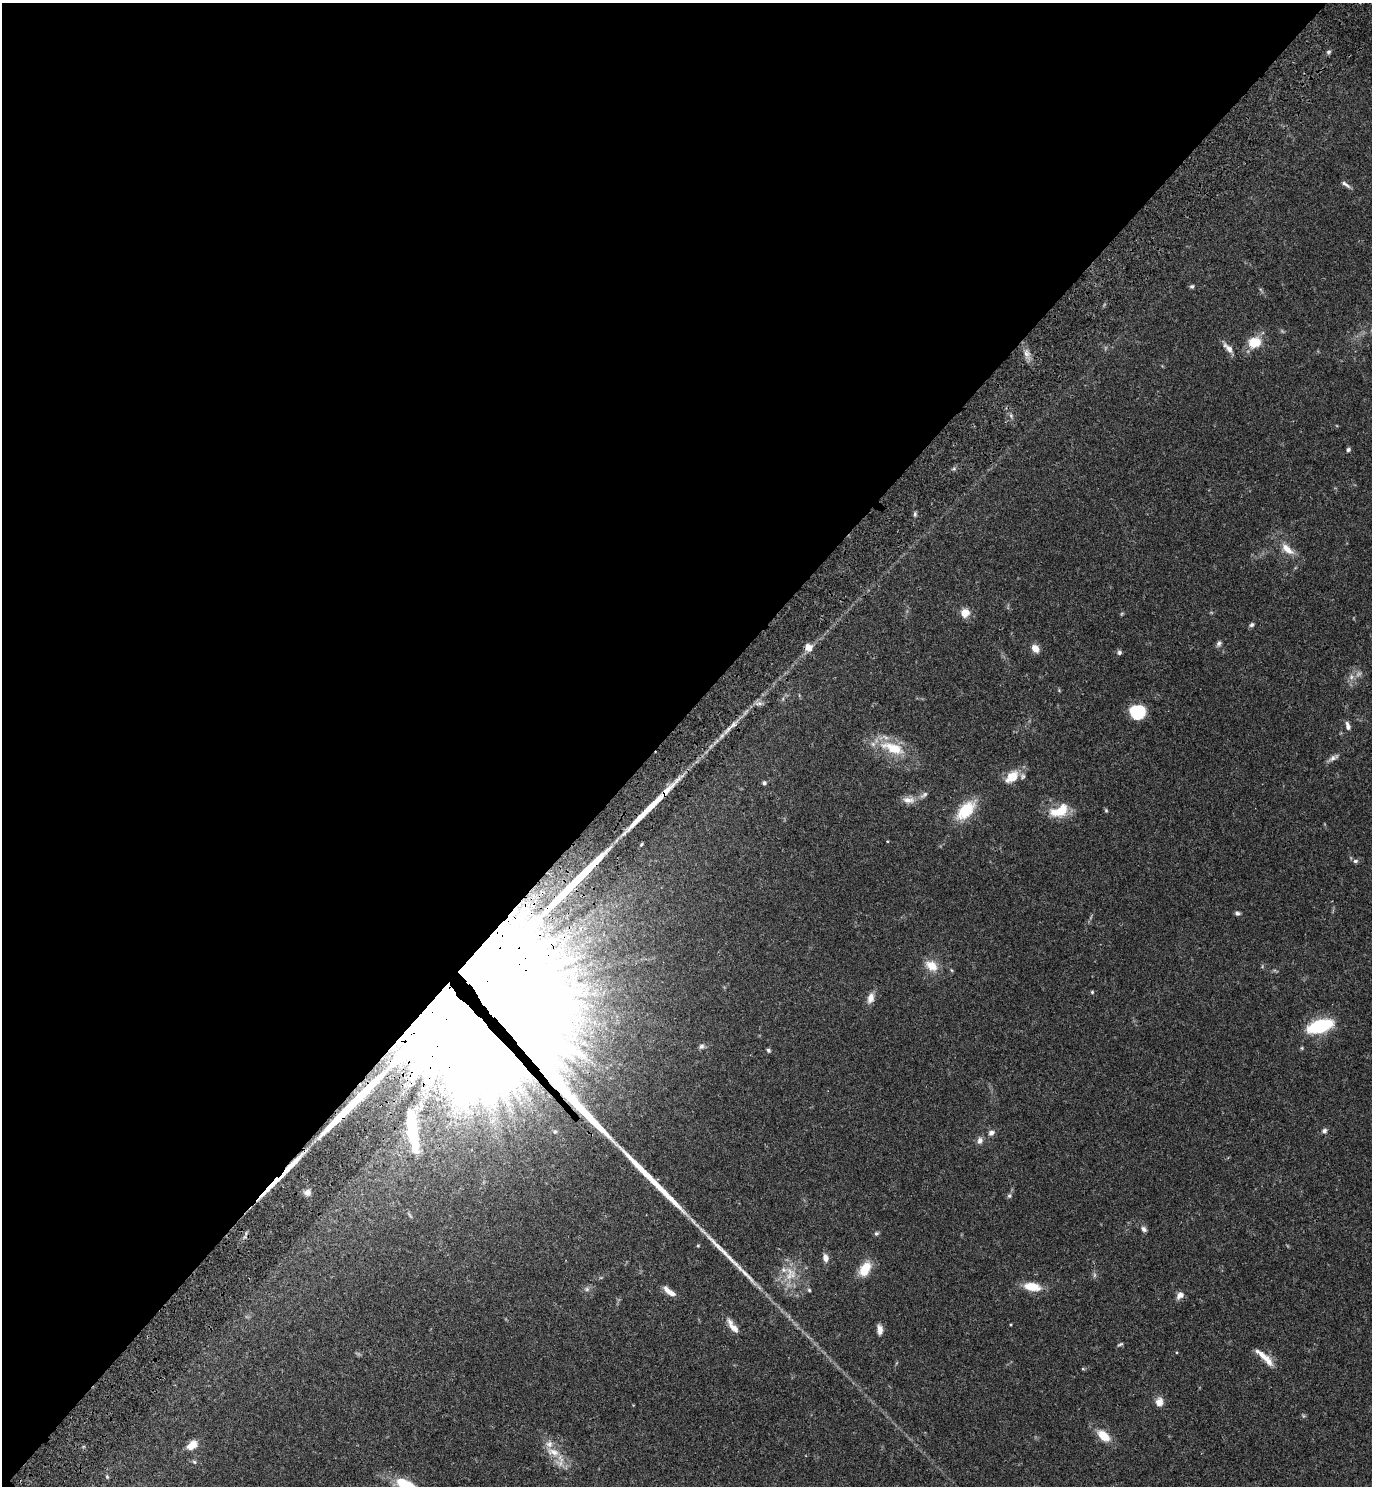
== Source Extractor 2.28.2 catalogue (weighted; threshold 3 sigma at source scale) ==
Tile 5 of 4 x 4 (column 1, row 2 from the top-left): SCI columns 389-1758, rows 3058-4541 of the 6120 x 6120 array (HDU 1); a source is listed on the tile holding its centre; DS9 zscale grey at full resolution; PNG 1374 x 1488 px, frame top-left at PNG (2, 3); no overlay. Shown black and unused: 48% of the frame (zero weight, under 3 of 4 exposures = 6% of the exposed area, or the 3 px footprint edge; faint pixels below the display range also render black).
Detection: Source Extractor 2.28.2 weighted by HDU 2 'WHT'; one run over the whole footprint, this tile lists its part. Background 0.0581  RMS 0.0031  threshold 0.0138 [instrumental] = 3 sigma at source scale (4.5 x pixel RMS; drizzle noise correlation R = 1.50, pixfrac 1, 0.05/0.05 arcsec/px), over >= 5 px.
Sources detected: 90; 2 too faint to see at this stretch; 2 inside a brighter object's white glare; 5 long thin detections or spike segments (spike, bleed or trail) — not listed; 6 inside a brighter listed object's ellipse — not listed separately; the other 75 listed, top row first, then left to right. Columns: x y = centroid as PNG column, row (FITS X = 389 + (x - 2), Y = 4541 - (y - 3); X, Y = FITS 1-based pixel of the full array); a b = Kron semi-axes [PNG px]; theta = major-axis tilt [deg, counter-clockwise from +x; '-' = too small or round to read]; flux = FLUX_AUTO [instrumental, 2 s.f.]
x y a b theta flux
1328 52 6 5 - 0.61
1346 184 13 4 -38 1
1192 286 6 5 - 0.55
1255 342 13 10 14 7.3
1228 348 17 7 -47 2
1026 353 10 8 -86 1.8
1011 416 6 5 - 0.62
1348 450 5 4 - 0.67
915 514 7 5 -83 0.57
1287 549 20 9 -40 3.7
965 613 9 9 - 3.4
1122 613 6 3 20 0.34
1252 625 6 5 - 0.66
1219 644 8 6 64 0.84
808 647 9 8 - 2.7
1035 648 8 7 - 2.8
1119 652 6 6 - 0.68
1351 677 7 6 - 1.1
759 703 10 6 5 1.2
1137 711 12 10 1 20
733 725 35 5 46 4
1348 726 10 5 -76 1.3
893 748 32 14 -21 11
1332 758 14 6 35 1.3
1012 777 15 10 40 6
764 783 5 5 - 0.69
924 795 12 6 37 1.2
908 800 19 9 -3 2.5
966 810 24 12 46 11
1106 810 6 4 -69 0.4
1060 811 24 16 36 6.9
887 841 4 2 - 0.24
641 844 6 4 65 0.5
1355 861 7 6 - 0.7
572 885 68 12 47 48
1237 913 7 5 -10 0.69
931 966 15 11 -36 4.6
951 970 5 3 - 0.31
1092 992 5 5 - 0.39
453 993 134 56 -82 6700
871 998 14 8 74 2.3
1320 1026 20 9 17 24
701 1046 8 6 43 0.85
768 1050 5 4 - 0.61
412 1127 48 13 -83 19
555 1131 7 6 - 0.65
1324 1131 7 7 - 0.78
991 1133 9 7 25 1.2
980 1141 9 7 72 1.3
307 1192 9 8 - 1.5
1009 1196 7 6 - 0.66
1144 1229 7 6 - 1
876 1233 6 5 - 0.56
698 1246 4 4 - 0.3
825 1258 10 7 -77 1.8
865 1269 17 10 62 6.4
790 1274 22 18 -90 7.6
1094 1275 7 4 89 0.59
1032 1287 19 9 -9 5.7
587 1289 7 6 - 0.81
809 1290 5 5 - 0.4
669 1291 18 6 -38 2.6
1180 1295 10 7 44 1.7
732 1326 21 7 -54 2.6
880 1329 12 6 -83 1.9
1120 1344 8 4 25 0.49
1263 1355 26 7 -38 3.8
1083 1369 5 3 - 0.3
1159 1402 10 8 81 2.5
1103 1436 14 8 -43 5.8
192 1445 14 8 37 3.3
553 1452 22 11 -20 4.6
194 1462 6 5 - 0.49
107 1477 6 5 - 0.39
407 1485 23 8 -26 13
Overlapping masked pixels (flux is a lower limit): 2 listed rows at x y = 572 885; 453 993
Isophote crosses this tile's border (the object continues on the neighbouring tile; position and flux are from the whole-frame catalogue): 1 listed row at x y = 407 1485